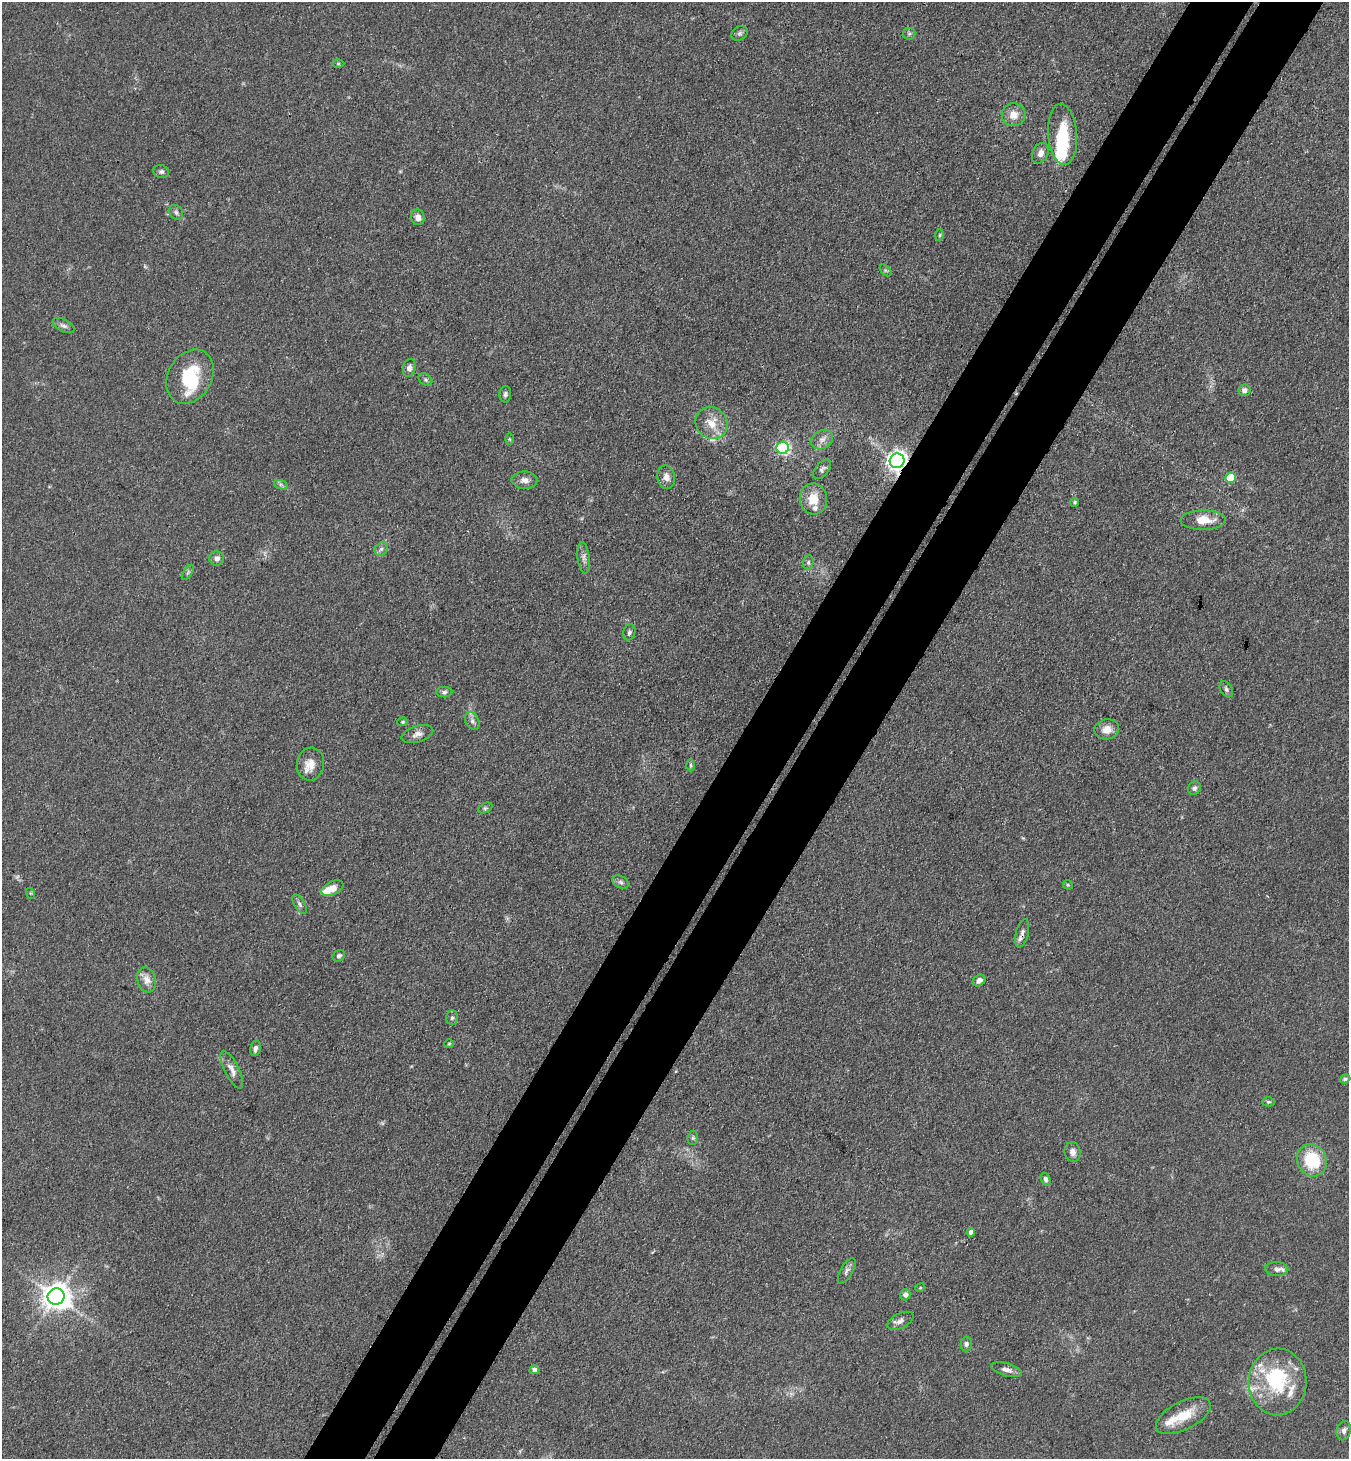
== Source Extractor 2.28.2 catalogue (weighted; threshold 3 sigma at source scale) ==
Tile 10 of 4 x 4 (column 2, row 3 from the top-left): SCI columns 1685-3031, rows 1494-2950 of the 5923 x 5900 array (HDU 1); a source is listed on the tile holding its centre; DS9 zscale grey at full resolution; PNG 1351 x 1461 px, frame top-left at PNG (2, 2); each listed source drawn as its Kron ellipse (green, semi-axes under 4 px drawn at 4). Shown black and unused: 9% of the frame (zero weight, under 3 of 4 exposures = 5% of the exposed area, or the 3 px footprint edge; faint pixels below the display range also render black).
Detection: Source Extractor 2.28.2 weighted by HDU 2 'WHT'; one run over the whole footprint, this tile lists its part. Background 0.101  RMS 0.0064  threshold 0.0287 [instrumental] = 3 sigma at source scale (4.5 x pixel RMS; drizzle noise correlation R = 1.50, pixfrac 1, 0.05/0.05 arcsec/px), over >= 5 px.
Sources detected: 90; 1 too faint to see at this stretch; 3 inside a brighter object's white glare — neither listed nor drawn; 8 inside a brighter listed object's ellipse — not listed separately; the other 78 listed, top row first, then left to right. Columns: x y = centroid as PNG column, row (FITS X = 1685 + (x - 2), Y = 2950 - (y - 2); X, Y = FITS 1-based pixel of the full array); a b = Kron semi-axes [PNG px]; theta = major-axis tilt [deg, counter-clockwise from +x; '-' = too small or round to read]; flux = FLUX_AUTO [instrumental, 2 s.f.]
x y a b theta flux
740 33 8 6 32 1.6
909 34 6 5 - 1.3
338 64 6 4 0 0.73
1014 115 12 11 - 6.7
1063 134 31 14 -85 24
1040 153 11 7 62 3.9
161 172 8 6 -13 1.7
176 212 8 6 -56 1.7
418 217 8 7 - 3.8
940 235 6 4 88 0.85
886 270 7 4 -45 0.98
63 326 12 6 -27 2.3
409 368 9 6 79 2.6
190 377 29 22 60 29
425 380 7 5 -35 1.4
1244 390 6 6 - 2.7
505 394 8 6 86 1.6
712 423 17 15 -44 11
509 439 6 4 -89 0.77
822 440 11 9 32 4.1
783 448 6 6 - 120
897 461 7 7 - 360
822 469 11 6 50 2.2
666 477 11 9 -80 4.4
1231 478 5 5 - 27
524 480 13 8 -1 3.8
281 485 7 4 -19 1.3
813 499 15 13 -83 11
1075 502 4 4 - 0.86
1203 520 22 10 1 11
381 549 7 5 45 1.7
584 558 15 6 -83 3
217 559 7 7 - 2.8
808 562 7 5 87 1.4
188 572 8 4 55 1.1
629 632 8 6 74 1.6
1226 689 9 5 -59 1.7
444 692 8 5 1 1.6
472 721 9 6 -62 2.4
403 722 5 4 - 0.81
1107 729 12 10 13 6.1
417 734 16 8 17 3.8
310 764 16 13 83 8
691 765 6 4 -89 0.99
1194 788 7 6 - 1.9
485 808 7 5 25 1.1
621 882 9 5 -27 1.8
1068 885 5 4 - 0.7
332 888 11 6 25 7.3
30 893 5 3 - 0.63
299 904 11 5 -57 1.8
1022 933 14 6 76 3.2
339 956 6 5 - 1.8
147 980 13 9 -72 5.1
979 981 7 5 35 3
452 1018 7 6 - 1.4
449 1044 4 4 - 0.72
255 1048 8 5 77 2
232 1070 20 7 -64 4.7
1345 1079 5 4 - 1.2
1268 1102 6 4 0 0.9
693 1138 7 5 84 1.2
1073 1152 10 8 -83 3.1
1312 1160 16 14 -64 29
1046 1179 7 4 -71 1.6
971 1232 4 4 - 2.8
1277 1269 12 7 -3 2.7
847 1271 14 6 61 2.5
920 1288 5 3 - 0.59
905 1295 5 5 - 2.3
56 1296 8 8 - 830
900 1321 14 7 26 3.2
966 1344 7 6 - 1.6
534 1370 5 4 - 2.6
1006 1370 16 6 -15 3.4
1278 1382 33 29 87 43
1183 1415 30 14 27 15
1344 1431 10 7 74 2.4
Overlapping masked pixels (flux is a lower limit): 2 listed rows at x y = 897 461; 1022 933